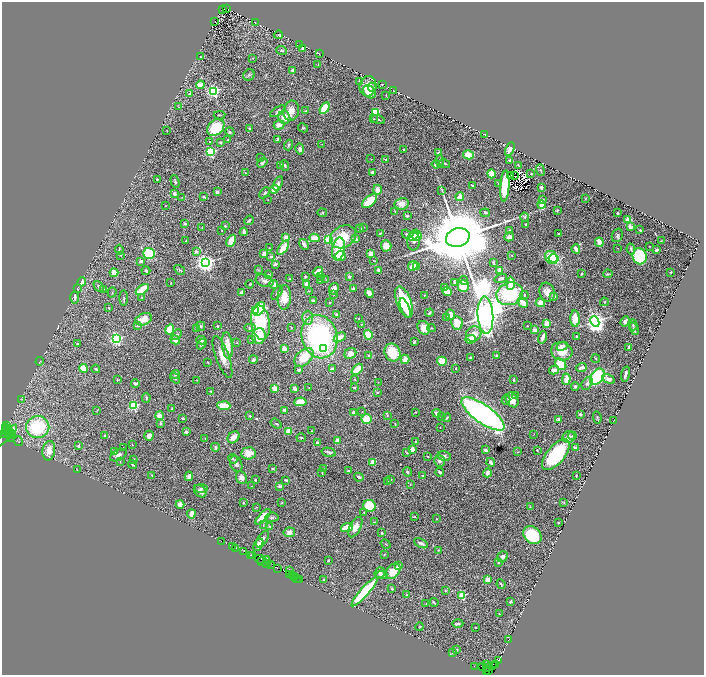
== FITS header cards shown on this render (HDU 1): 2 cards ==
NAXIS1  =                 1404
NAXIS2  =                 1346

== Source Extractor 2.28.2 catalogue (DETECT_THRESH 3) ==
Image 1404 x 1346 px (HDU 1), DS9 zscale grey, zoomed out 1/2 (1 PNG px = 2 x 2 image px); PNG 706 x 677 px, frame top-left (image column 1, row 1346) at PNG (2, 2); each listed source drawn as its Kron ellipse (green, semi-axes under 4 px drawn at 4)
Background 3.48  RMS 0.073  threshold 0.219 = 3 sigma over >= 5 px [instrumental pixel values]
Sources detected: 591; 49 cannot appear on this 1/2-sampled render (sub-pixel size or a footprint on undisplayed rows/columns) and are neither listed nor drawn; of the other 542, the 500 brightest by FLUX_AUTO listed and drawn (42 fainter detections omitted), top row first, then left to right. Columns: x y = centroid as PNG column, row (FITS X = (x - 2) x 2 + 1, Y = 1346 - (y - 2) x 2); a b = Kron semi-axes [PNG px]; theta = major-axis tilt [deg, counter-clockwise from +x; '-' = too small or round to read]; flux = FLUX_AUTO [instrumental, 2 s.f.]
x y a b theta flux
223 9 2 1 - 81
227 9 2 2 - 220
215 21 2 1 - 5.9
255 23 2 1 - 6.2
278 35 4 3 - 9.8
300 44 3 2 - 11
303 48 4 3 - 25
282 51 5 3 - 17
319 53 2 1 - 5.5
201 57 3 2 - 8.7
253 58 3 2 - 5.9
318 64 4 3 - 10
292 70 3 2 - 29
249 75 6 5 - 24
359 81 3 2 - 11
382 84 2 2 - 8.2
200 85 4 3 - 140
368 86 10 8 84 170
372 87 4 3 - 38
213 91 3 3 - 3300
394 91 2 1 - 5.5
369 92 7 5 -47 300
190 93 4 3 - 27
386 95 2 1 - 7
179 107 3 2 - 6.5
325 108 6 4 61 380
278 111 8 4 32 33
291 111 10 7 80 120
306 111 3 2 - 13
376 112 3 3 - 730
220 115 6 3 4 13
284 117 7 6 - 170
373 119 3 3 - 9.7
378 120 7 3 -16 25
279 125 5 4 - 65
216 127 9 7 44 770
303 128 5 3 - 17
250 129 3 3 - 24
167 131 2 2 - 7.9
230 132 5 3 - 16
485 134 3 1 - 6.9
277 139 4 2 - 37
227 140 3 2 - 8.9
210 142 3 3 - 11
221 142 3 3 - 23
322 144 2 2 - 6.1
289 145 5 3 - 18
300 149 5 4 - 56
510 149 7 4 65 78
404 150 3 2 - 9.4
210 152 3 3 - 1700
438 153 4 3 - 34
468 155 5 4 - 220
261 158 3 3 - 8.9
371 159 2 2 - 5.5
386 160 4 3 - 14
510 160 3 2 - 35
440 161 6 3 -85 24
262 163 5 4 - 36
445 163 5 3 - 15
436 164 4 4 - 55
281 165 3 3 - 26
518 165 4 2 - 13
285 166 5 3 - 20
540 170 6 3 -71 17
372 172 2 2 - 86
245 173 3 2 - 6.4
491 174 4 3 - 200
531 174 2 2 - 6.8
511 175 4 1 - 11
515 176 2 1 - 7
157 179 3 3 - 16
175 181 6 3 -72 24
278 183 7 4 69 48
498 184 2 2 - 8.9
472 186 3 2 - 18
505 186 16 5 86 460
541 187 3 2 - 51
274 189 4 3 - 140
377 190 5 3 - 130
442 191 3 2 - 10
217 192 3 3 - 49
265 193 6 3 48 24
174 194 3 2 - 75
182 197 3 2 - 7
204 197 2 2 - 26
460 197 4 3 - 130
585 199 3 2 - 9.6
268 200 3 3 - 8.9
542 200 2 2 - 110
370 201 9 4 41 370
401 204 7 5 11 120
541 204 4 3 - 160
166 206 2 2 - 6.2
557 210 3 3 - 13
395 212 3 1 - 6.4
322 213 5 4 - 24
485 213 5 3 - 16
618 213 2 2 - 17
407 216 4 3 - 26
525 217 4 4 - 26
249 220 5 2 - 28
628 220 3 2 - 590
185 224 3 2 - 30
525 224 2 2 - 11
225 226 4 2 - 10
364 227 2 2 - 5.7
630 227 4 3 - 94
202 228 3 2 - 5.8
360 229 2 2 - 26
222 230 3 2 - 11
510 230 3 3 - 16
640 230 2 2 - 17
244 232 4 3 - 48
380 233 3 2 - 12
559 233 3 2 - 18
406 234 5 3 - 28
414 235 6 3 46 310
617 235 7 5 69 29
417 236 5 4 - 210
286 237 4 3 - 88
343 237 14 10 32 400
509 237 5 4 - 61
314 238 5 4 - 170
458 238 12 9 16 200000
329 239 3 3 - 870
356 239 4 3 - 56
185 241 2 2 - 8.6
231 241 6 4 60 180
414 241 9 6 85 47
661 241 2 2 - 6.3
599 242 5 3 - 180
304 244 6 2 -59 66
386 246 5 5 - 120
650 246 2 2 - 7
269 248 3 2 - 5.8
283 248 8 4 55 260
618 248 2 2 - 6.5
339 249 11 6 80 570
576 249 4 3 - 75
631 249 6 3 -77 33
119 250 5 3 - 18
657 250 3 2 - 23
196 252 4 3 - 44
149 253 6 5 - 560
264 253 3 3 - 90
371 254 3 3 - 130
121 255 3 3 - 12
511 255 3 2 - 6.5
271 256 2 2 - 35
340 256 5 5 - 140
640 256 8 7 - 980
551 258 7 6 - 930
554 258 5 2 - 310
141 261 3 3 - 50
374 261 4 2 - 8.4
206 263 4 4 - 8800
493 263 3 2 - 29
275 264 4 2 - 34
413 266 5 3 - 170
417 267 4 3 - 52
180 270 6 3 -33 23
258 270 4 3 - 13
379 270 3 2 - 110
500 270 3 2 - 98
146 271 4 3 - 40
318 272 5 4 - 120
671 272 2 2 - 11
114 273 4 4 - 180
268 274 4 3 - 12
582 274 3 2 - 16
608 274 5 3 - 17
305 276 3 3 - 13
321 276 3 3 - 22
349 276 2 2 - 130
501 278 6 3 15 39
289 279 2 1 - 6
326 280 2 2 - 5.6
264 281 9 6 -21 66
320 281 3 2 - 20
464 281 4 3 - 30
82 282 4 3 - 130
454 282 3 2 - 17
171 283 2 2 - 8.4
510 283 7 3 88 180
250 284 4 3 - 14
274 284 4 3 - 180
306 284 3 3 - 69
99 286 6 4 -46 35
463 286 5 5 - 230
353 288 2 2 - 34
445 288 3 2 - 73
77 289 4 3 - 18
103 289 2 2 - 11
334 289 6 4 62 93
142 290 7 3 38 380
309 291 3 2 - 6.9
447 291 5 3 - 210
112 292 5 2 - 8.3
242 292 3 2 - 85
547 292 9 7 -70 110
277 293 8 3 56 35
369 293 4 3 - 160
510 294 13 11 19 1000
334 295 2 2 - 7.4
424 295 3 2 - 6.8
524 295 4 3 - 20
554 296 3 3 - 51
75 297 6 3 -87 48
142 297 4 2 - 10
284 297 12 6 87 220
124 298 8 2 90 17
313 300 3 3 - 18
330 302 2 2 - 9.2
404 302 16 7 -70 950
523 302 6 3 -45 180
604 302 4 3 - 16
540 303 4 4 - 140
109 308 3 2 - 16
405 308 10 4 -68 200
259 309 8 4 58 520
255 311 3 3 - 89
429 313 4 2 - 28
336 314 4 3 - 17
450 315 5 4 - 140
485 315 19 8 -86 36000
308 318 7 5 89 51
447 318 4 3 - 13
144 319 9 5 23 180
358 319 2 2 - 9.5
575 319 8 4 -88 210
595 321 5 4 - 10000
625 321 5 4 - 54
260 323 17 9 -81 820
457 323 7 5 -79 270
547 323 2 2 - 450
361 324 2 2 - 13
138 325 2 2 - 76
633 325 5 2 - 14
201 326 5 4 - 23
217 326 2 2 - 26
527 326 2 1 - 5.6
291 327 3 1 - 7.7
196 328 3 3 - 8.6
250 328 5 4 - 24
424 328 7 6 - 160
431 328 4 3 - 13
170 329 5 4 - 300
634 329 6 4 -69 32
535 330 4 3 - 61
474 334 8 7 - 180
177 335 6 3 47 31
368 335 5 4 - 320
259 336 8 7 - 340
577 336 2 2 - 12
319 337 22 17 -74 2800
340 337 6 3 31 120
542 337 6 2 72 80
116 339 3 3 - 3500
470 339 5 4 - 150
175 340 5 3 - 130
201 340 5 4 - 30
251 340 4 2 - 7.8
414 342 3 2 - 27
77 343 2 2 - 44
237 343 2 2 - 8.1
202 344 6 3 48 29
227 345 13 5 -84 240
562 346 6 3 23 92
629 347 3 2 - 25
284 349 3 3 - 140
324 349 4 3 - 140
562 351 11 9 -16 220
392 352 9 7 -61 450
350 353 6 5 - 100
369 355 3 3 - 17
497 355 4 3 - 19
222 357 22 6 -70 170
304 357 11 7 44 360
470 357 2 2 - 19
405 359 4 4 - 120
596 359 4 2 - 9.7
253 360 4 3 - 49
40 361 4 2 - 5.7
442 361 5 4 - 220
208 362 3 2 - 12
561 364 6 4 -46 450
83 368 4 4 - 200
581 368 6 3 20 55
96 369 4 3 - 15
332 369 4 3 - 59
357 369 6 3 44 210
456 369 3 3 - 11
299 370 2 2 - 47
554 370 5 4 - 86
175 374 5 4 - 24
626 374 7 2 74 53
597 377 9 6 53 960
175 378 6 4 -56 26
355 379 3 3 - 12
566 379 5 3 - 180
608 379 7 4 -30 83
117 380 3 2 - 6.6
197 380 3 2 - 7.6
513 380 3 2 - 16
378 382 2 2 - 5.9
135 383 4 2 - 33
587 383 7 5 58 40
575 386 4 4 - 30
355 387 4 3 - 18
274 388 4 3 - 120
295 388 3 3 - 81
309 388 2 2 - 8.2
211 391 3 2 - 15
377 392 3 3 - 18
515 395 3 2 - 15
146 398 5 3 - 22
21 399 3 2 - 8.7
506 400 5 3 - 17
512 400 8 6 -59 160
300 402 6 4 4 190
133 406 3 3 - 1600
224 406 6 3 -4 320
172 409 4 3 - 14
97 410 4 1 - 6.7
285 410 3 3 - 43
354 412 3 3 - 70
362 412 3 2 - 7.8
415 412 3 2 - 8.6
437 413 4 3 - 97
483 414 25 9 -35 6400
580 414 2 2 - 23
159 416 4 3 - 130
250 416 2 2 - 42
387 416 3 3 - 12
442 417 3 3 - 11
597 417 6 3 -85 15
183 418 3 2 - 15
447 418 4 3 - 22
367 419 5 5 - 270
558 419 3 3 - 45
614 421 2 1 - 7.1
160 423 4 3 - 35
276 424 6 3 -36 25
395 424 3 2 - 11
6 426 4 2 - 380
38 427 11 11 - 1100
440 427 2 1 - 5.7
6 428 2 2 - 150
7 429 3 2 - 230
288 431 4 3 - 130
312 431 3 3 - 11
8 432 4 2 - 220
186 432 3 3 - 35
4 434 3 2 - 570
11 434 5 2 - 12
534 434 3 2 - 5.5
6 436 15 2 45 210
104 436 2 2 - 12
149 436 5 4 - 71
572 436 4 3 - 13
234 437 6 5 - 120
569 437 6 6 - 69
10 438 3 1 - 570
205 438 3 2 - 8.5
301 438 4 3 - 20
337 440 3 3 - 110
19 441 5 2 - 12
416 441 2 2 - 19
317 442 2 2 - 45
132 445 3 2 - 9
78 446 3 2 - 30
215 447 4 3 - 29
123 448 3 2 - 7.8
575 448 4 3 - 52
412 449 3 3 - 160
486 450 3 2 - 62
537 450 2 2 - 13
49 451 10 6 82 150
115 452 4 3 - 36
329 452 7 3 -13 43
518 452 4 2 - 8.4
248 453 7 6 - 150
407 453 3 2 - 9.4
118 455 9 5 26 61
556 455 19 8 50 1200
444 456 7 4 -13 48
428 457 3 2 - 8.6
233 459 5 3 - 15
133 460 4 3 - 16
120 461 3 3 - 9.9
439 461 6 5 - 52
373 462 3 2 - 250
491 462 4 3 - 39
132 464 4 2 - 17
236 464 8 5 -66 49
272 468 3 3 - 18
323 469 3 2 - 6.9
77 470 3 2 - 5.5
348 471 2 2 - 35
407 472 5 3 - 24
440 472 4 3 - 32
322 473 3 2 - 13
487 473 4 3 - 80
152 475 3 2 - 12
423 475 3 2 - 8.4
189 476 4 3 - 41
576 476 2 1 - 8
359 477 5 3 - 43
241 478 7 5 -66 73
255 480 3 3 - 17
286 480 3 2 - 19
390 480 4 2 - 15
388 481 3 2 - 7.9
410 485 3 2 - 7.1
252 486 2 1 - 7.1
280 486 4 4 - 28
201 488 6 2 -2 21
200 491 7 5 -45 60
243 503 3 3 - 9.3
282 503 3 2 - 7.8
564 503 3 2 - 7.5
180 504 4 4 - 120
369 506 6 6 - 430
256 507 3 2 - 9.8
530 507 3 2 - 8
364 512 3 3 - 13
191 514 4 3 - 130
414 516 4 2 - 12
263 517 10 4 46 320
272 517 7 5 6 46
436 519 2 2 - 12
374 522 3 2 - 7.2
558 522 2 2 - 29
263 525 3 2 - 10
269 526 4 3 - 13
347 527 6 3 19 300
355 527 11 5 63 130
289 532 6 4 8 73
381 533 2 2 - 43
532 535 10 8 -42 840
263 539 9 4 59 57
222 541 3 1 - 97
421 543 7 3 -27 47
386 544 5 2 - 8.5
258 545 6 4 58 130
232 546 2 1 - 320
236 548 3 1 - 150
438 550 3 2 - 8.8
243 551 3 2 - 340
250 555 2 1 - 170
253 555 3 1 - 220
384 555 3 3 - 8.7
503 557 6 5 - 42
260 559 5 2 - 920
266 560 2 1 - 120
328 560 4 3 - 19
262 561 2 1 - 280
499 562 2 2 - 20
266 563 4 1 - 1000
270 565 3 1 - 620
271 565 2 1 - 270
398 566 4 3 - 44
277 568 2 1 - 170
290 570 3 1 - 7.4
393 571 9 6 49 310
380 573 5 5 - 39
290 575 3 2 - 360
382 575 5 4 - 31
292 576 2 1 - 320
294 577 2 1 - 160
296 578 2 1 - 140
299 580 3 1 - 170
323 580 3 2 - 11
488 580 4 3 - 150
501 584 5 2 - 14
392 589 3 3 - 28
445 591 3 2 - 15
365 592 19 4 48 1000
406 595 3 3 - 9.8
462 596 3 3 - 890
434 602 4 2 - 21
510 602 4 3 - 20
426 604 2 2 - 9.2
499 614 3 2 - 8.8
458 624 5 2 - 28
420 627 4 3 - 11
475 627 2 2 - 41
509 640 2 1 - 6.4
457 649 3 2 - 13
452 653 4 2 - 7.9
498 661 4 2 - 480
496 664 3 2 - 150
486 665 3 1 - 470
493 665 4 2 - 560
474 666 3 1 - 180
483 666 2 1 - 9.9
487 667 3 1 - 80
486 671 2 2 - 81
489 671 2 1 - 23
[42 fainter detections neither listed nor drawn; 49 sub-pixel or undisplayed-footprint detections neither listed nor drawn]